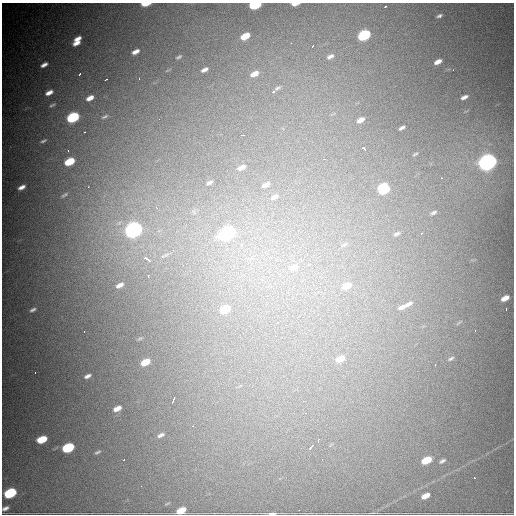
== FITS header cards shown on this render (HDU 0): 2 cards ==
NAXIS1  =                  512
NAXIS2  =                  512

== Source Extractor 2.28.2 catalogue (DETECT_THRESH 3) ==
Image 512 x 512 px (HDU 0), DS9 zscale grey, 1 PNG px = 1 image px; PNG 516 x 516 px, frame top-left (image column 1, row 512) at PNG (2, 3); no overlay
Background 4720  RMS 82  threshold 247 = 3 sigma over >= 5 px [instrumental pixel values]
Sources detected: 100; all 100 listed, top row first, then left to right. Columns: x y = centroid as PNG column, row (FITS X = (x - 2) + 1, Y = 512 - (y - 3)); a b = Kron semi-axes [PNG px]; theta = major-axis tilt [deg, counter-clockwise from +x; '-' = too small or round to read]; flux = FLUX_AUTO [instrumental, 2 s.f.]
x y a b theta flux
145 4 7 3 3 9.4e+04
295 4 6 3 4 4.2e+04
255 5 8 4 14 4.5e+05
385 6 3 3 - 1.9e+04
439 16 5 4 - 1.4e+04
364 35 8 5 27 5.5e+05
245 36 8 5 28 9.2e+04
77 39 8 4 31 3.4e+04
76 43 8 4 25 2.9e+04
291 43 2 2 - 2.9e+03
312 46 3 2 - 7.6e+03
135 52 7 4 26 2.6e+04
330 56 9 5 29 1.8e+04
179 57 7 3 31 8.0e+03
438 62 7 4 27 3.1e+04
44 65 7 4 32 2.3e+04
204 70 7 4 25 1.9e+04
80 74 3 2 - 5.2e+03
254 74 10 6 26 4.3e+04
139 78 2 2 - 4.0e+03
106 79 3 2 - 5.2e+03
277 88 10 5 27 1.4e+04
273 92 3 3 - 1.3e+04
49 93 9 5 26 3.0e+04
464 97 8 4 24 2.1e+04
90 98 7 4 29 3.3e+04
52 105 8 3 21 9.0e+03
73 117 8 5 27 5.2e+05
105 117 9 4 24 9.4e+03
159 119 2 2 - 2.1e+03
360 120 8 4 27 2.9e+04
402 128 6 3 28 1.2e+04
84 132 2 2 - 3.6e+03
243 135 4 2 - 7.7e+03
43 141 8 4 23 1.0e+04
364 148 4 3 - 2.1e+04
68 150 3 2 - 1.1e+04
415 154 7 3 27 6.7e+03
324 159 5 4 - 7.4e+03
69 162 8 5 27 1.6e+05
488 162 10 7 27 2.6e+06
241 167 10 6 25 3.2e+04
442 178 3 2 - 2.4e+04
220 180 2 2 - 3.0e+03
209 182 8 4 25 1.4e+04
266 185 11 6 28 3.1e+04
21 187 7 4 25 2.6e+04
383 189 9 8 - 3.0e+05
64 195 9 3 27 9.0e+03
275 197 12 7 23 2.9e+04
156 207 5 3 - 7.4e+03
433 212 6 3 28 1.1e+04
133 230 9 6 26 2.1e+06
228 233 9 6 26 1.2e+06
397 234 9 4 27 1.2e+04
344 245 9 5 21 1.6e+04
173 250 3 3 - 5.0e+03
147 259 9 3 -33 5.2e+04
183 265 2 2 - 3.1e+03
294 267 14 8 25 5.4e+04
148 276 3 2 - 9.7e+03
120 285 9 5 26 2.7e+04
347 286 10 6 26 6.5e+04
318 291 5 5 - 9.1e+03
505 298 7 4 27 4.5e+04
408 304 11 5 30 1.9e+04
402 307 11 5 28 2.4e+04
225 309 8 5 27 1.6e+05
33 310 8 4 24 1.3e+04
320 318 4 4 - 5.3e+03
278 323 4 3 - 4.3e+03
475 330 2 2 - 4.6e+03
84 331 2 2 - 2.9e+03
451 358 8 3 34 8.8e+03
340 359 11 6 27 6.8e+04
145 362 8 5 26 9.5e+04
35 372 3 2 - 9.5e+03
87 376 8 4 26 1.8e+04
173 399 6 2 69 1.1e+04
303 401 4 3 - 6.4e+03
117 408 7 4 24 3.9e+04
306 413 3 3 - 3.0e+03
193 426 4 3 - 4.0e+03
161 435 8 4 28 1.6e+04
42 439 8 5 22 1.4e+05
318 440 5 3 - 1.7e+04
311 447 7 3 48 1.6e+04
68 448 8 5 26 4.0e+05
97 452 8 3 24 9.4e+03
322 459 2 2 - 3.4e+03
124 460 3 2 - 5.9e+03
426 460 8 5 26 1.4e+05
442 461 8 4 33 1.1e+04
474 478 3 2 - 5.2e+03
10 493 8 5 25 4.9e+05
425 496 7 4 27 4.2e+04
5 508 6 4 25 1.5e+04
299 510 2 2 - 2.5e+03
181 511 8 5 28 8.0e+04
272 513 7 3 1 1.4e+04
At the frame edge (FLAGS 8, measured only in part): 6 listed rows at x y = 145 4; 295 4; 255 5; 5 508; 181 511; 272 513